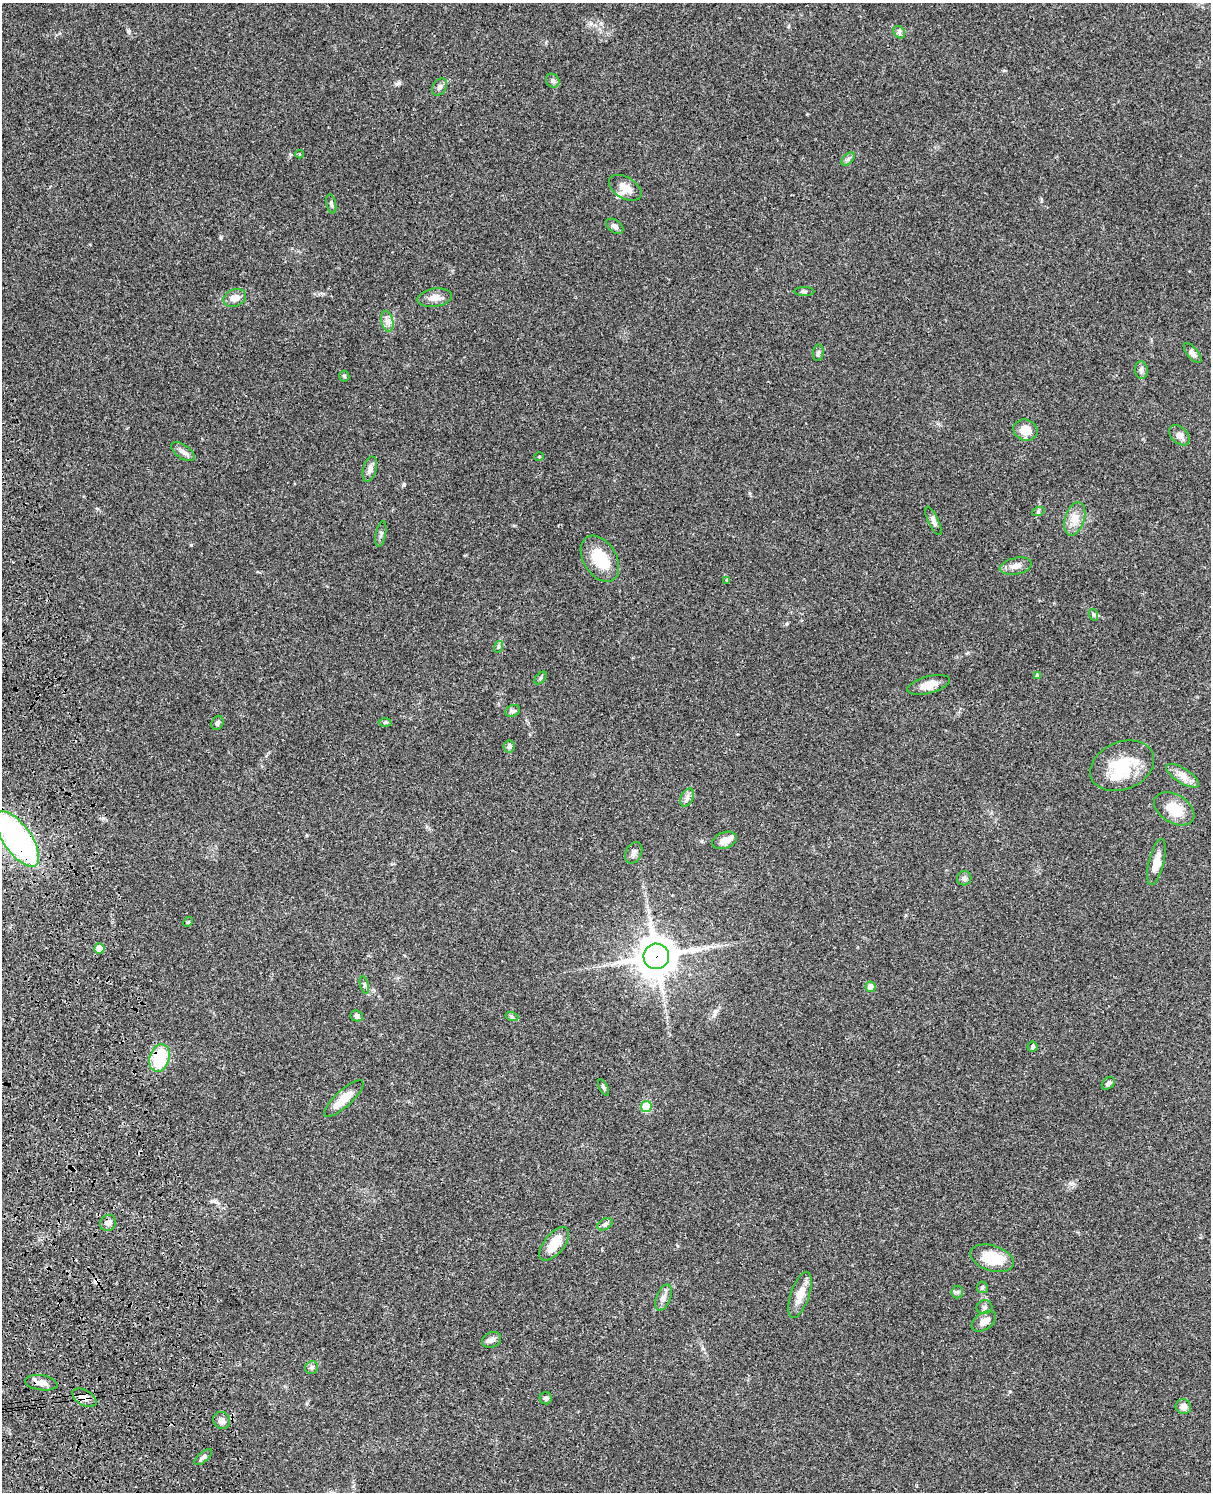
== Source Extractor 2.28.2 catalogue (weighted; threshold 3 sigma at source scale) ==
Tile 7 of 4 x 3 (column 3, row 2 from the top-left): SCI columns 2537-3745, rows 1775-3264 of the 5072 x 4926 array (HDU 1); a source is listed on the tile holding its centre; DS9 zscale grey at full resolution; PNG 1213 x 1494 px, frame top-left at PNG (2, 3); each listed source drawn as its Kron ellipse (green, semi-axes under 4 px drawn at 4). Shown black and unused: <1% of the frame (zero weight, under 3 of 4 exposures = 6% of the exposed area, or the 3 px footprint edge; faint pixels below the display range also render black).
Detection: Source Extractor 2.28.2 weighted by HDU 2 'WHT'; one run over the whole footprint, this tile lists its part. Background 0.0831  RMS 0.0061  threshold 0.0275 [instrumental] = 3 sigma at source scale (4.5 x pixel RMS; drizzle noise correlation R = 1.50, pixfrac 1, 0.05/0.05 arcsec/px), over >= 5 px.
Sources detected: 82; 1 inside a brighter object's white glare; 1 cosmic-ray / hot-pixel residue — neither listed nor drawn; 3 inside a brighter listed object's ellipse — not listed separately; the other 77 listed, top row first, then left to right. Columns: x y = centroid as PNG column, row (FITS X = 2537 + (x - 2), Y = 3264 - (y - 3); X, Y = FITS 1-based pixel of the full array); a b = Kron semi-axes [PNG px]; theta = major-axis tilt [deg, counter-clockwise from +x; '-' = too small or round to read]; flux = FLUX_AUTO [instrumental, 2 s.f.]
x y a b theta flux
899 32 7 5 -47 1.2
553 81 7 6 - 1.5
440 87 9 6 58 2
300 154 4 2 - 0.4
848 159 8 4 45 1.4
625 188 18 10 -31 6.4
331 204 10 4 -79 1.3
615 226 10 6 -36 2.1
804 292 10 4 1 0.95
235 298 11 8 20 4.2
435 298 17 9 9 4.9
387 321 11 6 -77 2.9
818 353 8 5 81 1.3
1193 353 12 5 -50 2.8
1141 370 9 6 -84 1.9
344 376 5 5 - 0.79
1025 430 12 10 -19 8.1
1179 435 12 8 -43 2.9
183 452 13 6 -36 3.1
539 457 5 3 - 0.53
370 469 13 6 76 2.6
1038 512 6 4 19 0.97
1075 519 17 9 73 6.1
933 521 15 5 -65 2.4
381 534 13 5 79 1.6
600 559 25 16 -58 19
1016 566 16 8 12 4.4
727 580 3 3 - 1.3
1094 615 6 4 -71 0.86
498 647 6 4 72 0.87
1038 675 4 3 - 0.86
541 678 7 4 48 0.98
929 685 22 8 15 7.7
513 711 7 5 21 1.3
385 722 6 4 2 0.78
217 723 7 5 66 1.5
509 746 6 5 - 1.5
1122 766 33 23 23 28
1182 776 19 7 -32 5
687 797 10 6 64 2.2
1174 809 22 14 -31 13
17 839 32 14 -55 160
724 840 13 8 20 4.4
634 853 11 7 65 2.4
1156 862 23 7 76 6.3
964 878 7 7 - 2
188 922 5 4 - 0.67
99 948 5 5 - 12
656 956 13 12 - 1500
364 985 9 3 -77 1.1
871 987 5 5 - 5.7
357 1016 6 5 - 2
512 1017 6 4 -19 0.91
1032 1047 5 5 - 1.1
159 1058 14 10 73 30
1108 1083 7 5 44 1.8
604 1087 9 4 -63 1.3
344 1098 25 8 42 9.8
646 1106 5 5 - 28
108 1223 8 7 - 2.6
605 1224 8 5 31 1.5
554 1244 20 10 50 11
992 1258 22 12 -17 20
982 1287 6 5 - 1.2
957 1292 6 6 - 1.2
800 1295 24 9 71 8.3
663 1298 14 7 68 3
984 1307 8 7 - 1.6
984 1321 13 8 34 4.5
492 1340 10 7 27 2.7
312 1367 7 6 - 1.7
41 1383 16 7 -8 4.2
84 1398 13 7 -29 4
546 1398 6 6 - 1.5
1183 1407 8 7 - 3.4
222 1420 9 8 - 3.2
203 1457 11 5 41 1.6
Overlapping masked pixels (flux is a lower limit): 5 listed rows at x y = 17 839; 656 956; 159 1058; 41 1383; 84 1398
Isophote crosses this tile's border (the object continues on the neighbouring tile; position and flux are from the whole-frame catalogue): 1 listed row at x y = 17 839
Unlisted compact peaks at least as high as the median listed source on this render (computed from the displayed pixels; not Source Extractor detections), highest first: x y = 404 485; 128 31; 191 545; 399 83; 221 237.